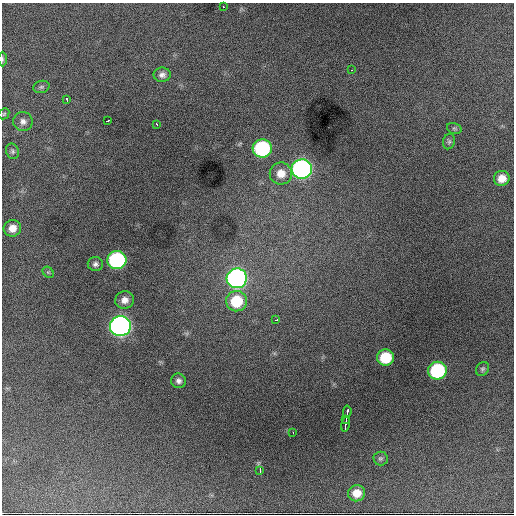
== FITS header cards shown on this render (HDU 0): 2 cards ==
NAXIS1  =                  512 / Axis length
NAXIS2  =                  512 / Axis length

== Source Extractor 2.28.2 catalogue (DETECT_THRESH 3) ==
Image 512 x 512 px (HDU 0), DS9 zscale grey, 1 PNG px = 1 image px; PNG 516 x 516 px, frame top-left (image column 1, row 512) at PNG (2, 3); each listed source drawn as its Kron ellipse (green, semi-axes under 4 px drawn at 4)
Background 4460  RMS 65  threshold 196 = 3 sigma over >= 5 px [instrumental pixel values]
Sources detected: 37; all 37 listed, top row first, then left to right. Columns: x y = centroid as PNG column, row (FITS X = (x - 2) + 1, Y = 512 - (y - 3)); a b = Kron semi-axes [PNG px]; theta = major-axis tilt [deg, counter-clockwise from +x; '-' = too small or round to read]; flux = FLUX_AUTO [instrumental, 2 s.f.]
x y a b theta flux
223 7 3 2 - 5.9e+03
2 59 7 3 -90 5.9e+03
352 70 2 2 - 2.6e+03
162 75 8 7 - 2.0e+04
41 87 8 6 15 9.5e+03
67 100 3 2 - 5.0e+03
4 114 6 5 - 6.6e+03
23 121 9 9 - 2.2e+04
107 121 3 2 - 1.1e+04
157 124 4 2 - 8.1e+03
454 128 7 5 -17 8.2e+03
449 141 8 6 75 9.4e+03
262 148 9 9 - 5.7e+05
12 151 8 6 -67 1.0e+04
302 169 10 10 - 1.7e+06
281 173 11 11 - 5.8e+04
502 178 8 7 - 4.8e+04
12 228 9 8 - 4.0e+04
117 260 9 9 - 7.7e+05
95 264 8 7 - 1.4e+04
48 272 6 5 - 7.2e+03
237 278 10 10 - 1.8e+06
125 300 9 8 - 3.1e+04
236 301 10 10 - 1.8e+05
276 320 3 3 - 3.2e+04
120 326 10 10 - 2.7e+06
385 357 8 8 - 1.6e+05
482 369 7 6 - 9.1e+03
437 371 9 9 - 4.7e+05
178 381 7 7 - 1.6e+04
347 412 6 3 85 3.2e+04
346 419 4 2 - 6.9e+03
345 424 8 3 81 1.8e+04
293 433 3 2 - 9.3e+03
380 458 7 7 - 1.1e+04
260 471 4 2 - 1.6e+04
357 493 8 8 - 5.2e+04
At the frame edge (FLAGS 8, measured only in part): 1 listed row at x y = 2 59